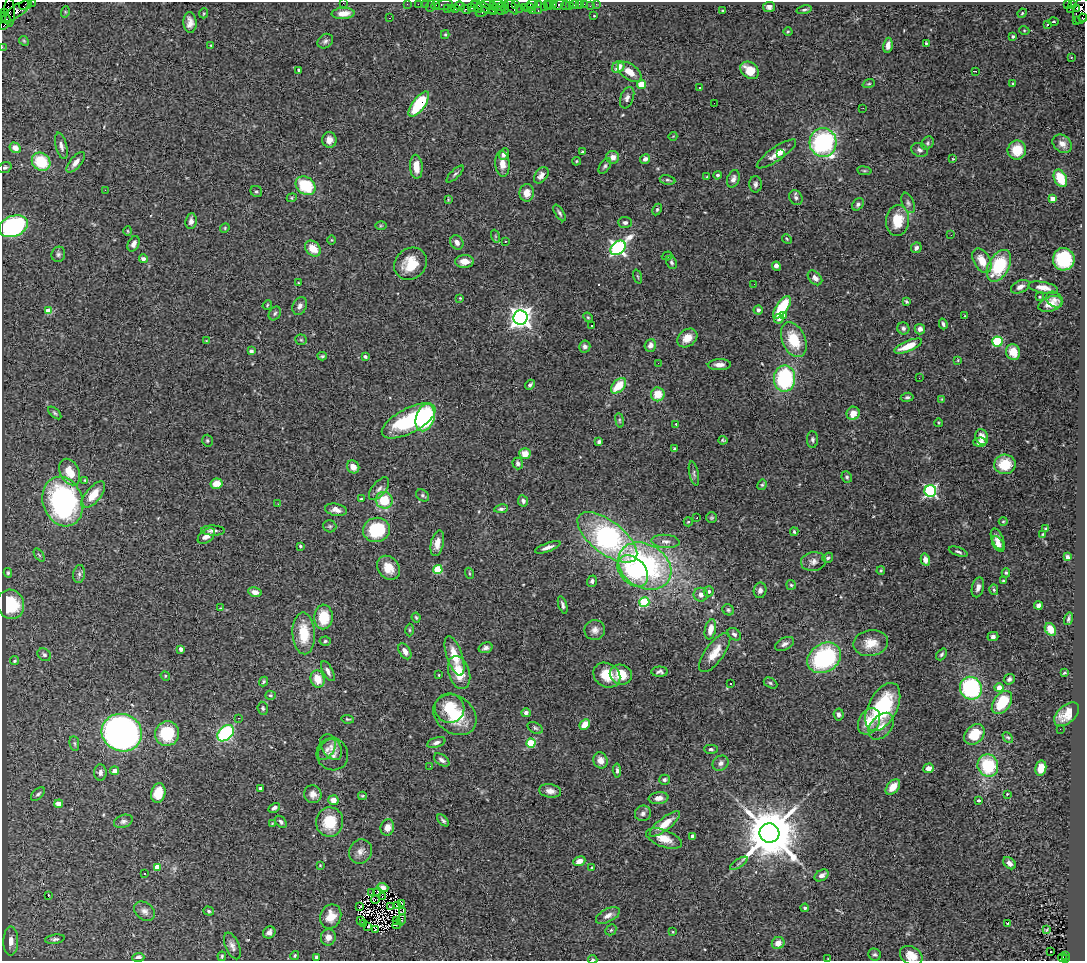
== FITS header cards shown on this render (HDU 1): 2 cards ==
NAXIS1  =                 1083
NAXIS2  =                  959

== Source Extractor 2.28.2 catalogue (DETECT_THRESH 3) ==
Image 1083 x 959 px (HDU 1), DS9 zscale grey, 1 PNG px = 1 image px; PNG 1087 x 963 px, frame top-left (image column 1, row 959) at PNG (2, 2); each listed source drawn as its Kron ellipse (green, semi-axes under 4 px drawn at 4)
Background 2.31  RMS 0.063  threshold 0.189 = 3 sigma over >= 5 px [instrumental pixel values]
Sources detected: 454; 3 with non-positive FLUX_AUTO (blend fragments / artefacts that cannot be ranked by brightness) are neither listed nor drawn; the other 451 listed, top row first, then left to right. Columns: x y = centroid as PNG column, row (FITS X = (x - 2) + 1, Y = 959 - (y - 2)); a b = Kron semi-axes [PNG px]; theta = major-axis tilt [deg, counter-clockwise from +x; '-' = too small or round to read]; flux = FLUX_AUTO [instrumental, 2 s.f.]
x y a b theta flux
33 2 2 2 - 59
343 3 2 2 - 64
407 4 2 2 - 52
418 4 2 2 - 76
425 4 2 2 - 66
497 4 7 2 2 630
516 4 4 3 - 320
532 4 6 3 4 340
538 4 3 2 - 150
547 4 3 2 - 180
554 4 3 2 - 130
574 4 4 3 - 290
579 4 2 2 - 34
584 4 2 2 - 37
596 4 3 2 - 31
1067 4 3 2 - 650
24 5 5 2 - 160
436 5 5 3 - 330
444 5 9 5 12 420
474 5 4 2 - 150
489 5 8 4 -11 600
550 5 5 2 - 260
558 5 6 3 30 580
565 5 4 4 - 60
1072 5 3 2 - 49
430 6 6 2 72 330
460 6 5 4 - 540
569 6 2 2 - 36
590 6 2 2 - 22
484 7 13 3 -26 1100
501 7 3 2 - 480
512 7 9 4 -53 630
524 7 2 2 - 160
545 7 4 3 - 250
769 7 6 5 - 14
451 8 3 2 - 280
471 8 4 3 - 100
478 8 5 3 - 500
495 8 4 2 - 160
505 8 6 3 85 330
520 8 2 2 - 84
529 8 5 3 - 250
1077 8 3 3 - 810
447 9 3 3 - 160
455 9 3 3 - 300
466 9 5 3 - 460
1070 9 2 2 - 43
501 10 4 3 - 690
804 10 8 3 13 7.3
16 11 18 6 34 2000
493 11 2 2 - 110
532 11 3 2 - 230
538 11 3 2 - 370
722 11 3 2 - 3.8
1081 11 13 8 80 1700
10 12 14 5 -89 1300
65 12 6 3 73 4.6
482 12 6 3 26 130
5 13 3 2 - 110
204 13 5 3 - 4.5
343 13 11 5 3 48
1022 13 5 4 - 4.5
594 16 2 2 - 3.2
6 18 7 3 -43 520
389 18 3 2 - 8.1
1083 18 4 2 - 250
1076 21 2 2 - 55
190 22 10 6 -88 28
1053 22 5 3 - 4.9
4 25 4 2 - 250
1047 25 3 3 - 14
1024 30 5 3 - 3.9
788 32 4 3 - 3.9
445 34 4 4 - 4.9
1013 36 3 3 - 5.8
24 41 5 4 - 4.8
325 41 8 6 39 12
926 43 4 3 - 5.8
211 45 4 3 - 3.2
888 45 8 4 82 19
2 47 2 2 - 40
1071 58 3 3 - 7.5
618 67 7 5 41 51
299 70 3 3 - 5.7
750 70 10 7 -40 62
975 71 3 2 - 8.7
629 72 13 7 -36 44
1013 83 3 3 - 11
869 84 6 4 19 5.2
641 85 4 4 - 130
699 88 3 3 - 15
627 98 11 6 70 17
714 103 2 2 - 3.9
419 104 15 6 53 230
863 108 2 2 - 3.8
673 136 4 3 - 2.8
329 140 8 7 - 26
823 142 14 13 - 610
927 143 7 5 51 8.1
1062 144 10 8 -40 30
61 146 13 5 -75 18
15 148 6 5 - 36
919 150 9 6 -27 15
1017 150 9 9 - 90
582 152 3 3 - 10
504 154 6 4 60 21
776 154 23 7 35 49
781 154 3 3 - 12
613 157 6 6 - 28
645 159 5 4 - 19
953 159 3 3 - 4.2
576 161 4 3 - 5.4
41 162 10 8 -39 150
76 162 12 5 50 27
502 164 13 7 -85 42
605 166 9 5 56 9.7
416 167 12 6 -86 55
5 168 7 5 20 9.3
864 171 7 3 -8 6
455 174 11 4 45 9.1
541 175 9 6 52 25
718 175 4 4 - 8.1
707 177 3 2 - 3.7
1060 178 9 6 -64 120
733 179 9 6 70 19
667 180 8 4 -10 7.6
755 184 8 6 90 14
305 186 10 8 -35 200
105 190 2 2 - 94
256 191 6 5 - 8.2
527 193 9 7 83 42
292 198 5 4 - 5.1
796 198 8 6 -61 12
448 199 4 3 - 3.9
1053 199 4 4 - 69
908 203 11 6 -68 14
858 204 7 5 49 11
657 209 6 4 63 6.5
560 213 9 4 -58 9.1
898 220 15 11 83 100
191 221 8 5 84 17
625 222 7 5 -2 14
13 226 15 10 21 530
381 226 5 3 - 4.5
225 228 5 4 - 5.2
128 231 5 3 - 3.9
951 235 2 2 - 4.3
495 236 6 4 -71 4.6
787 239 5 4 - 4.9
332 240 5 3 - 3.8
505 241 3 2 - 12
457 242 7 6 - 21
134 244 8 5 62 21
618 248 8 6 42 1200
916 248 6 5 - 11
313 249 9 7 -45 66
58 254 8 7 - 12
667 256 5 4 - 5.9
143 259 4 4 - 17
1064 259 11 11 - 290
464 261 9 6 2 43
982 261 13 8 -59 65
671 262 7 5 -65 9.5
410 264 17 15 44 100
776 266 5 4 - 24
999 266 17 10 61 220
638 276 7 3 -71 5.4
815 278 8 6 -46 25
298 283 3 2 - 3.1
754 284 2 2 - 8.4
1020 287 10 6 24 22
1043 288 15 5 -10 34
1040 297 3 3 - 4.2
460 298 3 3 - 3.7
1054 300 9 7 -35 17
906 301 4 3 - 6.2
1050 304 12 7 19 48
267 305 5 4 - 4.6
300 306 9 7 65 19
782 307 13 6 56 190
758 310 4 4 - 16
49 311 4 4 - 93
275 313 7 5 57 8.7
784 315 4 4 - 16
965 316 3 2 - 3.2
588 317 5 4 - 5.2
521 318 7 7 - 2900
779 319 5 4 - 16
943 324 5 3 - 9
592 325 3 2 - 5.5
903 328 6 6 - 13
920 329 5 5 - 19
687 338 11 8 39 52
301 340 6 5 - 6.8
794 340 18 11 -66 140
206 341 4 3 - 3.2
997 342 5 5 - 250
650 345 6 5 - 24
908 346 15 5 23 81
585 347 6 5 - 14
251 351 4 4 - 9.8
1013 352 8 7 - 52
322 356 4 4 - 6
365 356 4 3 - 14
958 360 4 3 - 3.8
658 363 2 2 - 10
719 365 11 5 1 26
919 378 2 2 - 5.2
785 379 13 10 87 400
530 385 5 4 - 11
619 386 9 5 46 91
658 394 7 7 - 81
907 397 6 4 8 9.2
942 399 4 3 - 3.3
55 413 8 4 -43 7.2
853 413 7 6 - 48
425 418 14 9 73 380
620 420 7 3 -82 5.7
409 421 29 12 28 380
938 423 4 3 - 3.6
676 424 3 2 - 3.3
982 437 8 6 -70 34
812 439 8 5 -89 9.8
723 440 4 3 - 5.2
207 441 6 5 - 7.1
599 442 4 3 - 8.4
980 442 7 5 1 28
674 448 3 3 - 5.8
525 454 5 5 - 48
518 463 6 5 - 13
1005 464 11 10 - 89
353 467 7 6 - 40
70 472 14 9 -63 81
694 474 12 4 -78 12
847 477 6 5 - 8.4
85 480 4 4 - 6
216 484 6 5 - 49
762 485 5 4 - 6.4
379 489 13 7 51 19
930 491 6 6 - 740
93 495 16 7 50 78
423 495 7 5 -36 9
361 499 3 3 - 4.7
384 500 8 8 - 120
63 501 25 20 -72 870
523 501 6 5 - 13
278 504 2 2 - 4.7
501 509 7 4 8 10
336 510 11 6 -10 25
697 518 2 2 - 2.2
712 518 5 5 - 6.7
1003 521 4 4 - 4.2
688 522 4 4 - 5.4
330 526 7 6 - 8.1
1046 529 4 3 - 6
213 530 12 5 -1 16
376 530 13 12 - 220
794 532 4 3 - 6.2
1043 534 3 3 - 4.1
206 536 10 6 38 33
607 537 35 16 -38 920
997 539 11 5 -68 22
666 541 14 6 -4 22
437 543 13 6 77 37
998 544 8 5 -58 23
300 546 3 3 - 6.6
548 547 13 4 20 20
958 552 10 4 -20 9.9
39 555 7 4 -53 6.4
1067 557 4 3 - 12
828 558 6 4 34 8.3
925 560 6 4 -74 25
813 561 12 9 8 25
645 566 28 21 -32 750
388 568 13 10 -53 59
438 570 4 4 - 210
881 570 4 3 - 5.2
633 571 18 12 -49 220
8 573 5 4 - 6.2
469 573 5 3 - 5
1006 573 4 4 - 5.7
79 574 9 6 82 13
592 581 5 5 - 11
1003 581 4 3 - 4.5
791 585 5 4 - 5.7
978 587 10 6 75 21
760 590 8 6 80 19
994 590 5 4 - 6.5
709 591 5 5 - 14
255 592 7 4 -11 24
701 595 7 7 - 23
644 602 5 4 - 260
10 604 15 13 -65 190
563 605 9 4 -73 11
1038 606 4 4 - 17
220 608 3 2 - 2.7
728 610 6 5 - 8.3
323 617 12 9 88 130
416 617 5 3 - 5.6
1068 619 6 4 73 9
710 629 10 5 77 41
1050 629 7 5 -55 54
409 630 6 4 -89 5.7
595 630 10 10 - 24
304 633 21 11 -87 130
734 634 7 5 -34 12
993 637 5 4 - 12
325 641 5 4 - 7.2
871 643 17 13 10 71
784 644 10 6 28 17
486 648 7 5 17 13
181 649 4 4 - 22
405 651 9 5 -59 25
715 653 23 9 54 67
941 654 6 4 50 7.4
44 655 7 5 -38 10
454 656 21 7 -71 78
824 658 18 14 32 510
14 661 5 4 - 7.7
328 671 11 5 -61 17
459 672 17 10 -72 100
660 672 8 5 1 13
1064 673 4 2 - 5.1
439 675 3 2 - 3.8
607 675 14 11 -32 93
621 675 11 10 - 86
165 676 5 4 - 4.7
318 679 9 7 -74 69
1009 679 6 5 - 10
264 681 5 4 - 6.7
770 683 7 5 -28 8.5
731 684 3 2 - 8.2
971 688 11 10 - 450
999 688 4 4 - 50
270 695 5 4 - 6.3
1002 703 13 8 54 160
883 707 26 14 62 360
263 708 6 5 - 7.9
450 708 15 14 - 110
526 713 5 4 - 14
839 714 6 5 - 13
1067 714 15 8 43 61
455 715 23 18 -36 170
238 718 2 2 - 3.1
347 719 6 3 -8 5.4
869 721 14 10 60 81
585 725 6 4 46 63
881 726 15 10 50 38
535 728 8 5 -30 9.3
1060 729 2 2 - 5.7
122 733 20 18 -20 2700
225 733 9 6 45 420
167 734 12 12 - 190
974 734 11 9 44 96
1008 737 6 4 -45 6
436 742 9 5 19 12
74 743 7 5 -83 7.5
531 743 4 4 - 220
331 747 14 9 -58 32
327 749 12 7 54 21
711 749 7 4 0 7
332 754 16 15 - 36
442 760 9 5 -35 16
600 760 8 7 - 37
721 763 8 7 - 17
430 766 2 2 - 11
988 766 11 10 - 200
929 768 5 4 - 26
1041 768 7 5 77 61
617 770 7 4 -85 8.7
115 771 4 4 - 33
100 772 8 6 87 19
664 780 5 5 - 9.7
893 787 9 5 50 47
261 789 4 3 - 26
550 791 11 6 -8 30
158 793 10 7 77 82
38 794 8 5 44 10
313 794 9 8 - 26
1007 794 3 3 - 4
362 796 4 3 - 4.8
658 798 10 6 6 30
333 800 5 5 - 39
978 800 3 3 - 8.2
59 804 4 4 - 61
274 808 6 4 31 14
643 813 8 7 - 16
443 820 7 4 -45 9.4
123 821 10 6 21 14
281 822 7 4 -48 11
330 822 14 13 - 130
272 824 4 3 - 3.7
665 824 19 6 39 67
387 827 8 6 74 33
769 833 10 9 - 31000
693 836 4 4 - 23
664 839 19 8 -20 58
360 851 12 11 - 30
579 861 6 4 22 39
739 863 10 3 32 8.9
1009 863 7 5 -41 23
320 865 4 4 - 3.9
157 867 4 4 - 66
592 868 4 3 - 10
144 874 3 3 - 7.6
822 875 7 5 32 23
383 888 5 4 - 6.1
378 892 4 2 - 5.3
371 893 3 2 - 4.2
48 896 3 3 - 38
382 897 3 2 - 4.1
375 900 4 2 - 5.9
402 903 4 2 - 6.4
391 906 2 2 - 4.4
397 906 3 2 - 4.2
359 907 3 3 - 5.4
805 908 4 3 - 8.9
145 911 11 8 -35 22
209 911 5 4 - 7.1
403 911 3 2 - 9.4
608 915 13 6 27 24
331 917 12 10 67 63
361 920 2 2 - 5.1
402 920 6 2 68 4.3
397 921 2 2 - 3.4
1008 923 2 2 - 2.4
364 924 3 2 - 1.1
397 925 4 2 - 0.94
368 927 3 2 - 5.2
375 929 3 2 - 6.6
611 930 6 5 - 6.3
1047 930 3 2 - 4.3
269 932 6 5 - 18
673 932 3 2 - 3.3
328 937 8 7 - 26
55 939 10 4 9 11
11 941 14 7 90 33
778 943 6 6 - 38
232 946 14 7 -67 23
1051 952 2 2 - 11
875 955 6 5 - 9.2
1065 955 3 2 - 450
222 956 5 3 - 6
295 956 4 4 - 5.5
911 956 12 9 -30 47
138 957 6 4 3 17
317 957 3 3 - 12
1062 958 4 3 - 190
593 959 4 3 - 5.9
828 959 3 2 - 2.6
1065 959 3 2 - 210
At the frame edge (FLAGS 8, measured only in part): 10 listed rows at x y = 33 2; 343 3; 1081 11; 1083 18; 4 25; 2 47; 911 956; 593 959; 828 959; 1065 959
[3 non-positive-flux detections neither listed nor drawn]